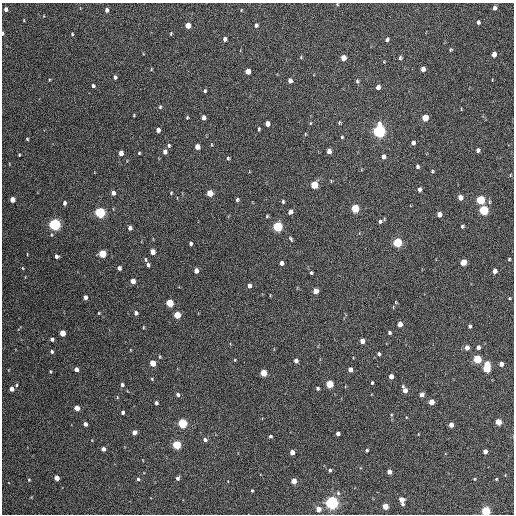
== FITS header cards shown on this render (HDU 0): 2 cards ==
NAXIS1  =                  512 / Axis length
NAXIS2  =                  512 / Axis length

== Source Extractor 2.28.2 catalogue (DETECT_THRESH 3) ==
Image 512 x 512 px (HDU 0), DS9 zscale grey, 1 PNG px = 1 image px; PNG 516 x 516 px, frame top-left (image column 1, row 512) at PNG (2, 3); no overlay
Background 250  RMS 15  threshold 46.1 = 3 sigma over >= 5 px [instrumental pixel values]
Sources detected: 173; all 173 listed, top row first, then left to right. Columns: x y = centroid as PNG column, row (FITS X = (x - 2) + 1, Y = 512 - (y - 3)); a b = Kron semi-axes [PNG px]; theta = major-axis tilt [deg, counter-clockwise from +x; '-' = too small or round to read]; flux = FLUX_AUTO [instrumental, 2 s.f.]
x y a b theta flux
337 4 4 3 - 870
494 8 5 4 - 3600
6 9 4 4 - 3700
107 10 5 4 - 2800
24 20 4 3 - 710
478 22 4 3 - 2500
188 25 5 4 - 11000
256 25 5 4 - 2300
3 33 5 3 - 1500
171 33 5 3 - 910
72 34 3 3 - 970
225 39 4 4 - 3400
387 40 5 4 - 2300
451 50 4 3 - 1100
494 54 5 4 - 8300
301 57 4 4 - 1000
343 58 5 4 - 14000
400 58 4 4 - 1900
151 69 4 3 - 830
423 69 4 4 - 6100
248 71 5 4 - 9800
115 77 4 3 - 2400
290 81 5 4 - 4700
357 81 6 4 -81 1700
93 86 4 3 - 1800
378 87 4 4 - 5500
205 91 4 4 - 1300
160 107 5 4 - 1400
134 115 3 3 - 820
187 117 4 3 - 1000
203 118 4 4 - 5500
425 118 5 4 - 23000
339 122 5 4 - 1100
310 123 5 3 - 880
267 124 5 4 - 8300
259 129 4 2 - 1300
158 130 4 4 - 4500
379 131 6 5 - 300000
305 134 5 3 - 900
342 137 3 3 - 1000
27 139 3 3 - 1100
413 143 4 4 - 3400
169 146 5 4 - 1600
197 147 5 4 - 9300
478 150 4 4 - 3200
329 151 5 4 - 6500
165 152 5 4 - 4600
121 153 5 4 - 7700
139 153 3 3 - 1000
19 155 3 2 - 980
383 157 5 4 - 4900
228 158 4 3 - 1300
417 167 4 4 - 1900
432 171 4 4 - 1100
510 175 5 3 - 750
314 185 5 5 - 32000
419 189 5 4 - 3100
113 193 4 4 - 4300
171 193 4 4 - 980
210 193 5 4 - 19000
460 198 5 4 - 7900
12 200 4 4 - 10000
237 200 4 4 - 1800
481 200 5 5 - 59000
283 202 5 4 - 1600
489 202 5 3 - 1300
64 203 4 4 - 2500
355 209 5 5 - 49000
484 210 5 5 - 79000
290 212 5 4 - 5400
100 213 5 5 - 130000
439 214 4 4 - 7100
267 216 4 4 - 1100
380 221 5 5 - 2200
55 225 5 5 - 220000
462 226 4 4 - 1800
278 227 5 5 - 88000
130 228 4 4 - 4500
291 239 6 3 -61 1600
190 243 4 3 - 2400
397 243 5 5 - 73000
152 252 4 4 - 11000
102 254 5 4 - 37000
56 256 4 4 - 2800
509 259 4 3 - 1200
145 260 5 4 - 1300
463 262 5 4 - 19000
282 263 4 4 - 4800
148 265 4 3 - 2500
23 268 5 3 - 920
119 268 4 4 - 2900
196 271 4 4 - 6300
495 271 4 4 - 6800
311 273 3 3 - 1500
133 281 4 4 - 9200
249 286 4 4 - 4100
315 291 5 4 - 9500
270 295 4 2 - 750
85 297 4 4 - 4500
509 298 3 3 - 910
396 302 5 3 - 1000
170 303 5 4 - 39000
99 313 3 3 - 810
136 313 4 4 - 3300
177 315 5 4 - 27000
400 324 4 4 - 9200
470 326 4 3 - 2400
143 327 4 3 - 830
62 333 4 4 - 18000
389 333 4 3 - 1700
52 339 4 3 - 2800
362 341 4 4 - 8700
478 347 4 4 - 3900
467 348 5 4 - 6800
52 352 4 4 - 1700
379 354 5 4 - 1800
477 359 5 4 - 53000
235 360 4 3 - 800
296 361 5 4 - 3800
153 363 4 4 - 18000
487 364 4 4 - 16000
501 364 4 4 - 6100
76 369 4 4 - 5800
486 369 5 5 - 44000
350 370 4 4 - 6600
50 371 3 3 - 980
263 373 5 4 - 27000
391 376 4 4 - 6900
152 379 4 3 - 1000
372 383 4 3 - 1400
330 384 5 4 - 41000
16 385 5 4 - 1300
122 385 4 4 - 2200
318 388 4 3 - 1700
12 389 4 4 - 7400
405 390 6 4 -66 7000
178 394 5 4 - 2200
421 395 4 4 - 5100
117 397 5 3 - 860
431 402 4 4 - 11000
156 403 4 3 - 2300
77 408 4 4 - 11000
123 412 4 3 - 2500
391 415 4 3 - 980
498 422 4 4 - 19000
182 423 5 4 - 81000
85 424 4 3 - 4100
451 425 4 4 - 7800
134 432 4 4 - 6000
338 433 4 4 - 3800
270 436 4 4 - 1700
205 440 5 4 - 2700
177 445 5 4 - 60000
103 449 4 4 - 4900
367 450 4 3 - 1500
485 451 4 4 - 5200
292 452 4 4 - 7400
330 470 4 4 - 1500
389 472 4 4 - 8200
57 478 4 4 - 10000
177 478 4 3 - 2500
29 479 4 3 - 1000
138 479 4 4 - 1700
474 479 3 3 - 1100
496 479 4 3 - 1100
294 481 4 4 - 12000
252 491 3 3 - 1200
338 493 5 5 - 1900
401 500 7 4 -76 12000
332 503 5 5 - 330000
385 506 4 4 - 18000
318 509 4 4 - 9800
486 511 4 4 - 77000
At the frame edge (FLAGS 8, measured only in part): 3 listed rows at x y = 337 4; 3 33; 486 511